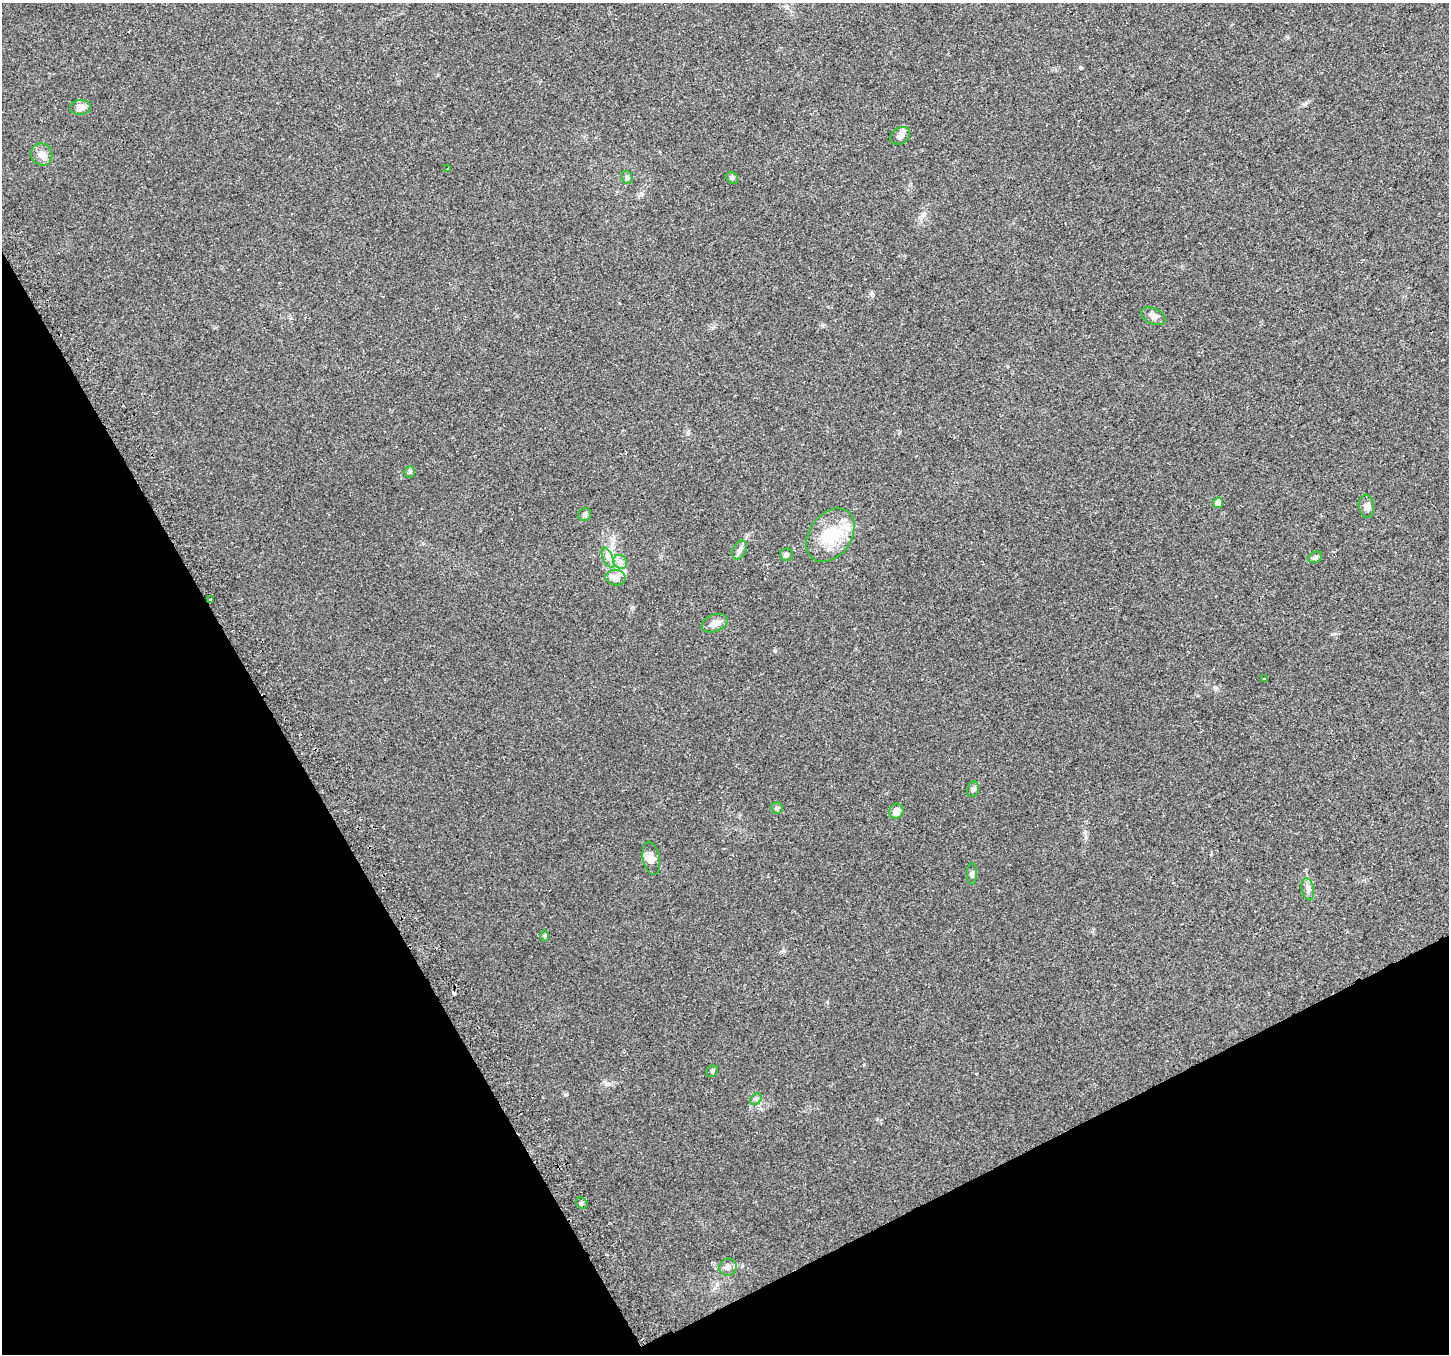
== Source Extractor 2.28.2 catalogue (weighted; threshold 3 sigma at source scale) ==
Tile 14 of 4 x 4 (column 2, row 4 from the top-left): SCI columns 1476-2922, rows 121-1472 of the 5848 x 5706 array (HDU 1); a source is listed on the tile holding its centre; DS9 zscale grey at full resolution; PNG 1451 x 1356 px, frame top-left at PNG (2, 3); each listed source drawn as its Kron ellipse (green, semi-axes under 4 px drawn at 4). Shown black and unused: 27% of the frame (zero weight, under 2 of 3 exposures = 2% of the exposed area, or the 3 px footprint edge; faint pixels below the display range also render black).
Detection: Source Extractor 2.28.2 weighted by HDU 2 'WHT'; one run over the whole footprint, this tile lists its part. Background 0.0511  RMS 0.0081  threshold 0.0365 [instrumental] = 3 sigma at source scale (4.5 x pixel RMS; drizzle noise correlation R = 1.50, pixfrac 1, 0.0396/0.0396 arcsec/px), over >= 5 px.
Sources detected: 34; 2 cosmic-ray / hot-pixel residue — neither listed nor drawn; the other 32 listed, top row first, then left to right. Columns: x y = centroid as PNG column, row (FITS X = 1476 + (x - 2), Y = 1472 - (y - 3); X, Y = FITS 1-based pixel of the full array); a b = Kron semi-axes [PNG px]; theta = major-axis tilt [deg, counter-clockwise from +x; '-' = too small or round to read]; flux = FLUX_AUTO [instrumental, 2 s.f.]
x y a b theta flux
81 107 10 7 5 6.2
900 136 11 8 34 3.4
42 154 11 10 - 5.1
448 169 3 2 - 1.1
627 177 7 5 -68 1.5
732 178 6 5 - 1.3
1153 316 13 8 -24 3.8
410 472 6 5 - 1.1
1218 503 5 5 - 4.8
1367 506 11 7 -84 3.2
585 515 7 6 - 1.9
830 535 29 21 54 35
740 550 10 6 64 2.9
786 555 6 6 - 2
1315 557 7 5 29 1.6
608 558 11 5 -66 3
620 562 7 6 - 3.1
616 577 10 7 -7 4.3
210 599 3 3 - 1.8
715 623 14 8 21 6.1
1264 679 3 3 - 1.4
973 789 8 5 74 1.9
777 808 6 5 - 1.2
896 811 8 7 - 6
651 858 17 8 -79 5.6
972 874 11 5 90 2
1308 889 11 6 -78 2.9
545 936 6 4 90 0.93
712 1071 6 5 - 1.2
756 1099 6 5 - 1.5
582 1203 6 5 - 1.5
728 1267 9 8 - 3.7
Unlisted compact peaks at least as high as the median listed source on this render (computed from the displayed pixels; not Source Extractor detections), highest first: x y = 775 651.